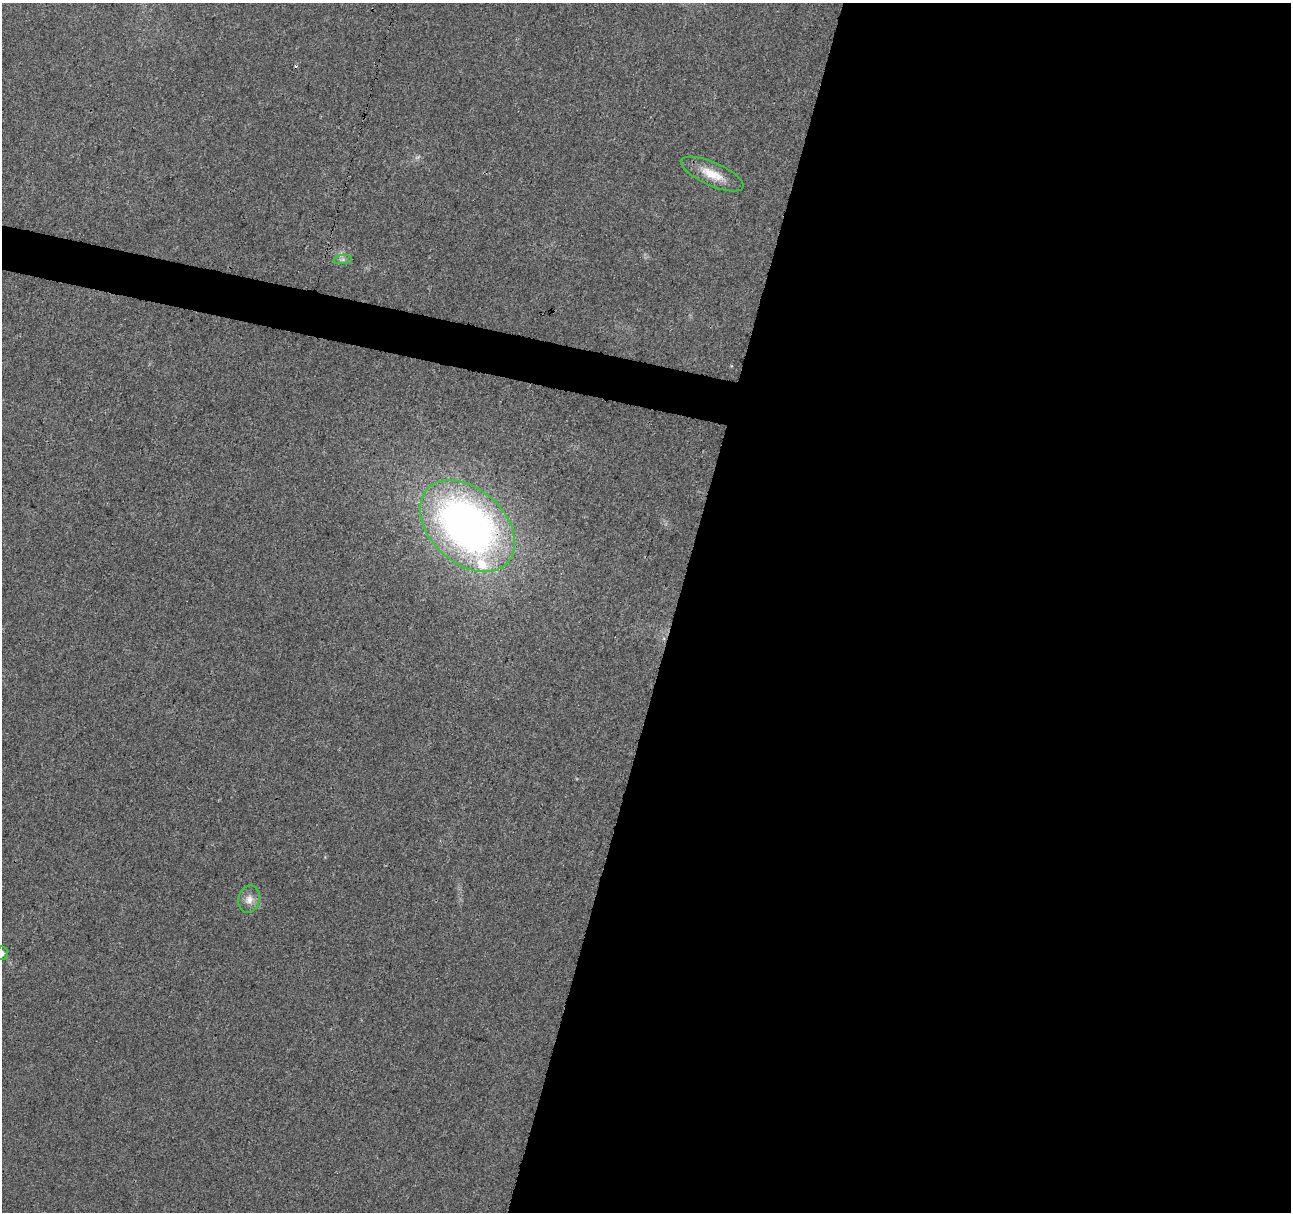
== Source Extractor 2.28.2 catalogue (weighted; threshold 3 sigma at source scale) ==
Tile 12 of 4 x 4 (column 4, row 3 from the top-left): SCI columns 3883-5171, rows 1443-2652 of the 5178 x 5357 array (HDU 1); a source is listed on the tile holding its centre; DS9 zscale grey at full resolution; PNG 1293 x 1214 px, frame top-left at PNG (2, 3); each listed source drawn as its Kron ellipse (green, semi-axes under 4 px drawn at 4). Shown black and unused: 50% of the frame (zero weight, under 3 of 4 exposures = <1% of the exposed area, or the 3 px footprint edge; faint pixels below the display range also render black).
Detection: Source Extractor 2.28.2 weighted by HDU 2 'WHT'; one run over the whole footprint, this tile lists its part. Background 0.0265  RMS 0.0036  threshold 0.0164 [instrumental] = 3 sigma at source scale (4.5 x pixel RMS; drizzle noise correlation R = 1.50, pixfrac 1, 0.0396/0.0396 arcsec/px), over >= 5 px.
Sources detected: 6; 1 inside a brighter listed object's ellipse — not listed separately; the other 5 listed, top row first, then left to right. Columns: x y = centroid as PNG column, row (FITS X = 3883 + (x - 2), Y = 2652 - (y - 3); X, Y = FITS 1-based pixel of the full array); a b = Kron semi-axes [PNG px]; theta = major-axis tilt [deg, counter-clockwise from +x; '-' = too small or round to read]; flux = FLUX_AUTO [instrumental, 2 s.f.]
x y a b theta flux
712 174 34 11 -24 7.4
343 260 9 4 8 0.91
467 526 54 37 -42 190
249 899 14 10 74 3
2 953 7 6 - 1.2
Overlapping masked pixels (flux is a lower limit): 1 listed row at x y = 467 526
Isophote crosses this tile's border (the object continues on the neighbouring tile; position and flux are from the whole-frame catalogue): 1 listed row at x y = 2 953